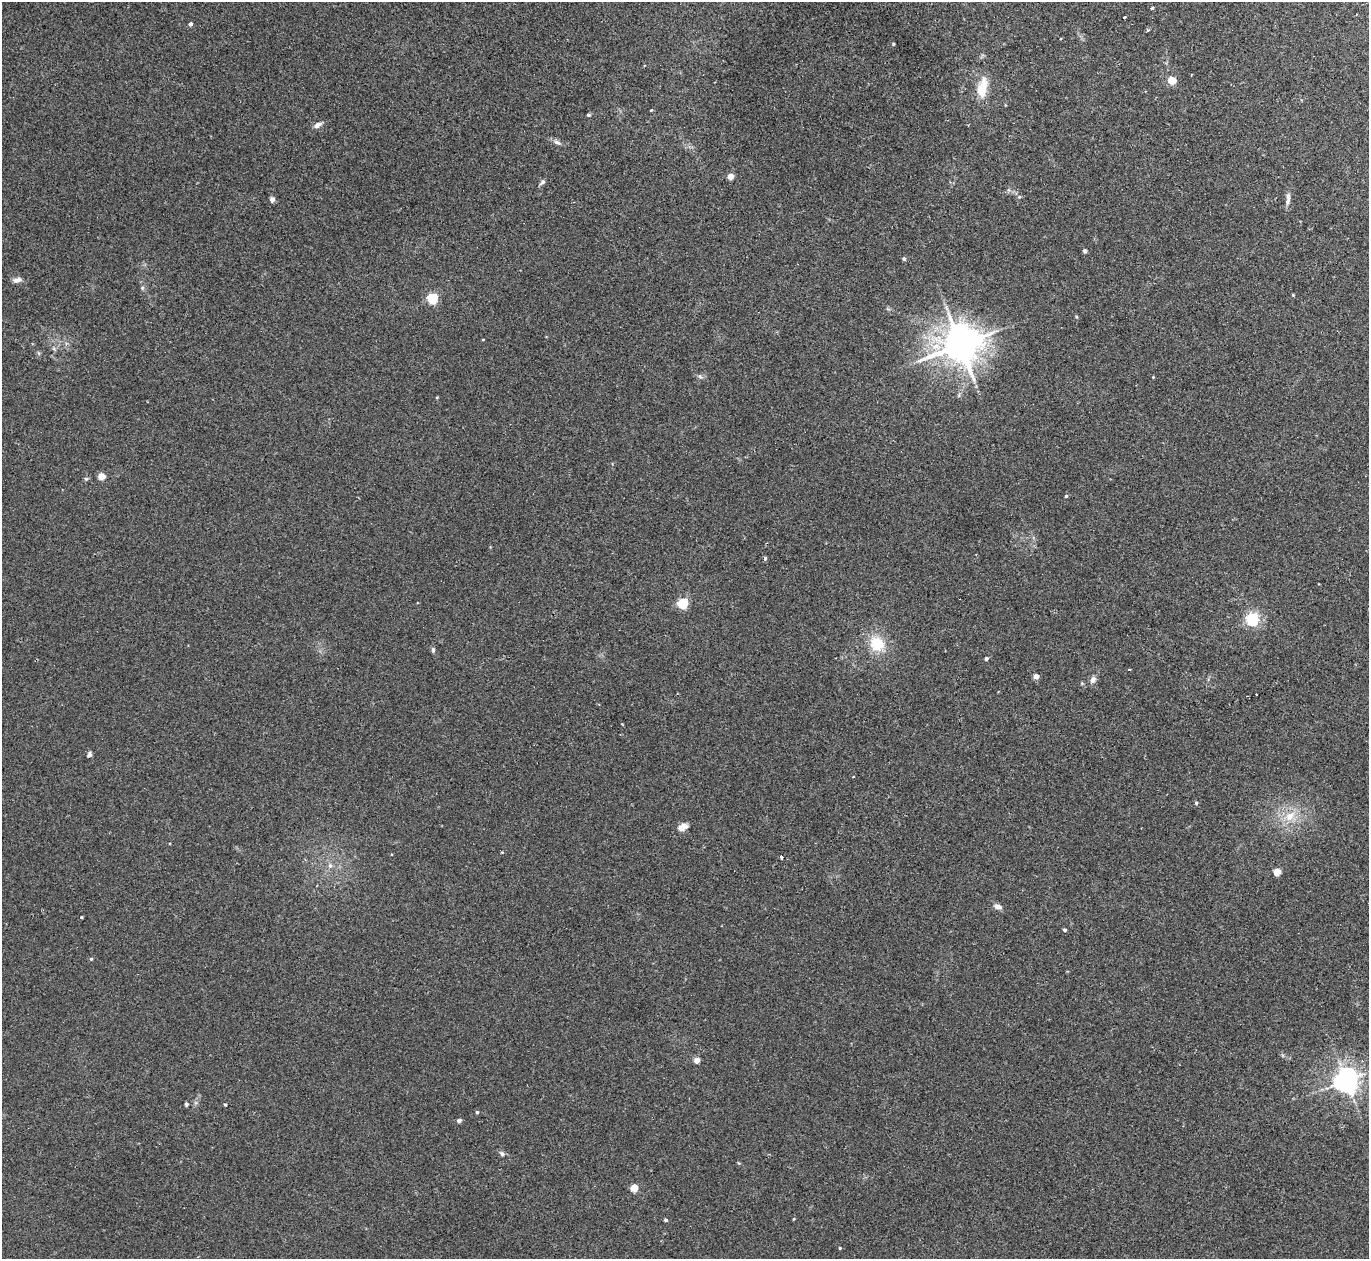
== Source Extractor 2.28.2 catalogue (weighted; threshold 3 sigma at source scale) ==
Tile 10 of 4 x 4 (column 2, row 3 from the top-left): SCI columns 1409-2775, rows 1439-2695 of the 5537 x 5514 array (HDU 1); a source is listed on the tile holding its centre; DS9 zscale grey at full resolution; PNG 1371 x 1261 px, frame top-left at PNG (2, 2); no overlay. Shown black and unused: <1% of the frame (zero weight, under 2 of 3 exposures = <1% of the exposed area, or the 3 px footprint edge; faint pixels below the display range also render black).
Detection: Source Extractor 2.28.2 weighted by HDU 2 'WHT'; one run over the whole footprint, this tile lists its part. Background 0.0467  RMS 0.0074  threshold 0.0332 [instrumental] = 3 sigma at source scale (4.5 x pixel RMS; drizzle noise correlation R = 1.50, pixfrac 1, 0.05/0.05 arcsec/px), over >= 5 px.
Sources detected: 62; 2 cosmic-ray / hot-pixel residue — not listed; the other 60 listed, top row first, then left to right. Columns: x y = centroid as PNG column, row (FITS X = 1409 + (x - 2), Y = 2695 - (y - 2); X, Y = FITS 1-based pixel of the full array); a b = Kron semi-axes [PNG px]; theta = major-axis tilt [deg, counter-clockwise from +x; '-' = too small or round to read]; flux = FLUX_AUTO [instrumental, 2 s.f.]
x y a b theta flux
1152 8 3 3 - 2.5
1124 17 3 3 - 2
190 24 4 4 - 2.2
1147 30 5 3 - 0.7
1060 38 3 2 - 0.86
893 44 4 3 - 0.8
1172 80 5 4 - 25
982 88 24 10 79 14
651 110 3 3 - 0.66
588 115 4 4 - 1.3
317 125 10 6 29 3.3
557 142 12 6 -21 2.7
730 177 4 4 - 11
542 182 8 5 41 1.7
1019 197 5 4 - 0.98
272 199 6 5 - 2.5
1288 201 12 6 71 3.2
1085 251 5 4 - 1.4
904 259 5 4 - 1.3
17 280 12 6 13 3.3
142 288 6 4 72 1
1293 295 4 3 - 0.66
433 298 5 5 - 64
1076 317 5 3 - 0.85
483 340 4 2 - 0.49
960 345 12 11 - 1600
700 376 7 5 -59 1.4
101 476 4 4 - 17
1066 496 3 3 - 1.1
765 558 5 4 - 1.5
683 604 5 5 - 64
1252 619 5 5 - 130
877 644 17 14 -53 21
433 650 7 5 -80 1.5
986 659 4 4 - 1.5
1129 669 3 2 - 1.2
1036 676 4 4 - 5.8
1093 679 9 7 63 3
89 754 7 6 - 1.6
1196 803 5 4 - 0.96
1290 816 15 11 44 11
683 827 12 7 20 5.7
781 857 3 3 - 3.5
330 866 8 6 -77 2.4
1277 872 4 4 - 17
997 906 10 6 -25 3.6
81 917 3 3 - 0.82
1064 930 4 4 - 1.4
91 959 4 4 - 0.87
697 1060 4 4 - 7.8
1346 1080 7 7 - 710
186 1104 4 3 - 1.2
225 1104 3 3 - 1
477 1112 4 3 - 1
459 1121 4 4 - 2.8
502 1154 7 5 -51 1.8
634 1188 4 4 - 21
793 1219 5 3 - 0.58
666 1220 4 4 - 1.5
840 1248 3 3 - 0.78